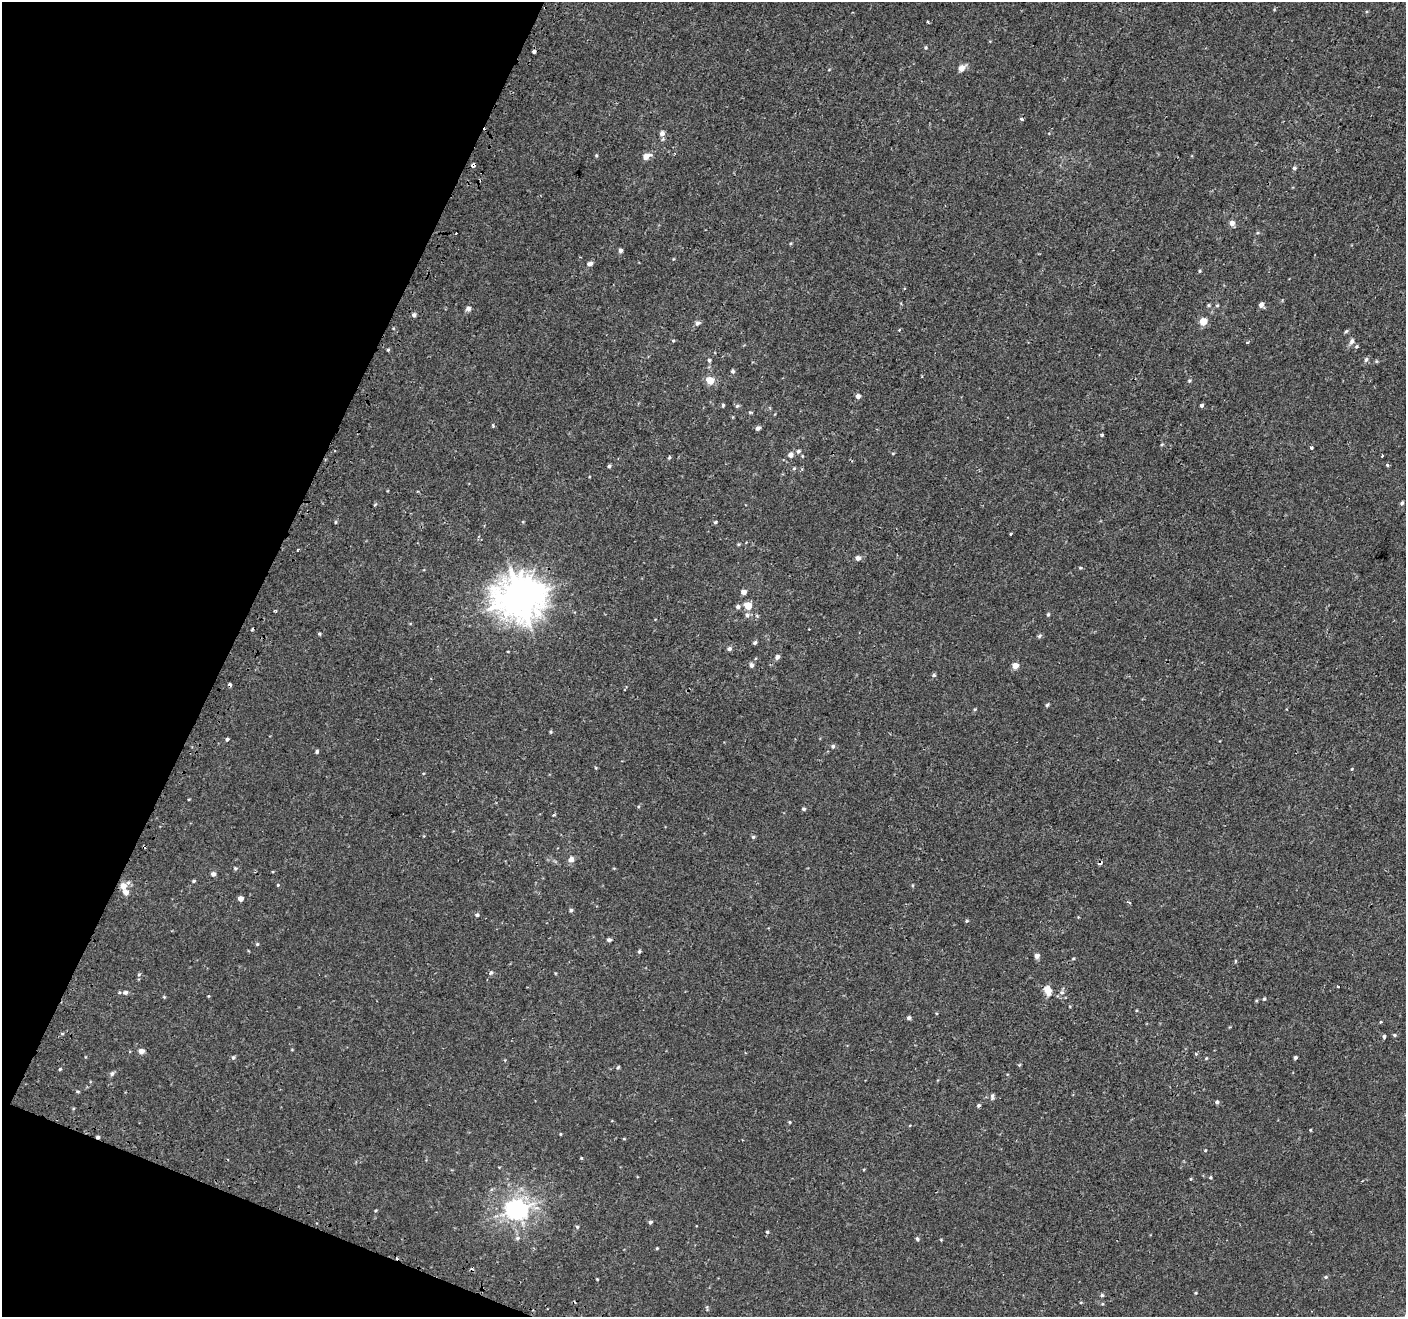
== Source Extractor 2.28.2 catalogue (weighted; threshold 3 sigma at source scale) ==
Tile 9 of 4 x 4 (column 1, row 3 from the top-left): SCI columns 46-1449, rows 1643-2957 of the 5715 x 5843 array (HDU 1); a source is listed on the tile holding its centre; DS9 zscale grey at full resolution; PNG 1408 x 1319 px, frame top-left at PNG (2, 2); no overlay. Shown black and unused: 20% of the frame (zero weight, under 2 of 3 exposures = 3% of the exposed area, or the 3 px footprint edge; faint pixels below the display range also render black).
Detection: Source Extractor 2.28.2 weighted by HDU 2 'WHT'; one run over the whole footprint, this tile lists its part. Background 1.28e-04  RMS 0.0031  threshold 0.0139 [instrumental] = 3 sigma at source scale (4.5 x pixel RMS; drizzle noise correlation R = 1.50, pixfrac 1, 0.0396/0.0396 arcsec/px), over >= 5 px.
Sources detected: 170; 8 cosmic-ray / hot-pixel residue — not listed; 1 inside a brighter listed object's ellipse — not listed separately; the other 161 listed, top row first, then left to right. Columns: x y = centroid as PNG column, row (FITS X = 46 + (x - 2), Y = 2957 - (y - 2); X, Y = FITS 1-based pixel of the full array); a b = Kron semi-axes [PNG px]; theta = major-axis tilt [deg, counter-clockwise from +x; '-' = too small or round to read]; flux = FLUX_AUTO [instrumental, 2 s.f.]
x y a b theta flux
926 47 5 5 - 0.4
534 51 4 3 - 1.4
962 68 7 5 42 2.8
829 70 5 3 - 0.23
1022 119 3 3 - 0.89
662 133 6 6 - 1.5
596 155 5 4 - 0.37
646 156 8 5 26 2.7
473 165 4 3 - 2.2
1294 168 6 5 - 0.6
1232 223 5 5 - 1.9
620 250 5 4 - 0.9
673 259 5 3 - 0.24
590 263 8 5 4 0.97
1200 271 5 4 - 0.31
1209 305 5 4 - 0.37
1217 305 5 4 - 0.35
1261 305 5 4 - 1.6
468 308 5 5 - 1.2
414 315 4 4 - 0.99
1203 322 5 5 - 5.9
698 323 7 7 - 0.96
899 330 3 3 - 0.4
1346 331 6 4 52 0.44
673 341 5 4 - 0.35
1352 341 10 6 65 1
1247 343 4 3 - 0.43
1356 346 6 5 - 0.44
388 350 4 4 - 0.34
1366 359 6 5 - 0.75
709 360 5 4 - 0.56
1376 361 5 4 - 0.34
733 371 5 5 - 0.64
710 380 5 5 - 6.2
1189 380 5 5 - 0.47
858 396 5 5 - 1.3
723 405 4 3 - 0.43
737 406 6 5 - 0.52
1201 406 4 3 - 1
750 412 5 4 - 0.37
493 426 5 3 - 0.4
758 428 5 4 - 0.92
1102 435 4 3 - 0.48
1162 444 4 4 - 0.34
1311 448 3 3 - 0.97
798 451 6 5 - 0.79
893 453 5 3 - 0.24
790 455 5 5 - 1.5
1382 455 3 3 - 1.1
669 457 5 3 - 0.39
1387 465 3 3 - 0.66
609 466 4 4 - 0.56
794 468 5 5 - 0.39
1402 503 5 4 - 0.54
375 505 7 2 44 0.28
336 522 5 4 - 0.34
523 522 5 3 - 0.25
715 522 5 4 - 0.43
1011 534 3 2 - 0.3
738 544 5 4 - 0.3
298 550 3 3 - 0.39
858 558 5 4 - 1.6
1081 568 4 4 - 0.32
743 592 4 4 - 2.1
520 598 16 14 -1 680
748 606 7 6 - 4.7
738 607 6 5 - 0.84
275 611 4 3 - 0.35
1048 614 5 4 - 0.46
747 615 7 6 - 0.97
809 629 3 2 - 0.25
319 634 4 4 - 0.39
1039 636 7 4 41 0.55
755 642 5 4 - 0.59
729 649 5 5 - 0.82
777 657 5 4 - 1.2
751 665 5 5 - 0.98
1015 666 5 5 - 3.3
934 675 5 4 - 0.5
1047 705 5 4 - 0.48
975 709 4 4 - 0.33
551 732 4 4 - 0.36
227 739 4 3 - 0.57
833 746 5 5 - 0.72
317 751 4 4 - 0.52
596 768 4 3 - 0.27
1352 769 5 3 - 0.26
189 799 4 2 - 0.21
804 809 5 4 - 0.52
424 836 5 3 - 0.24
753 837 5 4 - 0.47
571 859 8 7 - 1.4
1100 863 5 4 - 0.8
235 868 6 5 - 0.51
213 874 5 5 - 1.1
194 881 5 4 - 0.4
278 885 4 4 - 0.29
912 885 5 3 - 0.27
123 886 11 7 36 2.6
240 899 4 4 - 2
1129 902 4 3 - 0.37
571 910 5 4 - 0.56
477 915 5 4 - 0.57
967 921 5 4 - 0.39
609 940 5 4 - 0.72
257 944 4 4 - 0.37
639 951 5 4 - 0.49
1037 956 5 4 - 1.7
1073 958 5 3 - 0.31
1235 961 5 3 - 0.29
491 973 6 5 - 0.63
139 974 6 5 - 0.43
1338 986 3 3 - 1.2
1048 990 8 6 -74 4.5
125 992 7 5 17 0.81
1062 992 6 6 - 0.84
208 996 4 3 - 0.24
164 997 5 4 - 0.32
1264 999 4 4 - 0.44
1256 1000 4 4 - 0.3
909 1018 5 4 - 0.74
62 1034 5 3 - 0.34
1394 1035 5 4 - 0.42
1384 1036 4 4 - 0.61
141 1051 5 5 - 2
233 1057 5 5 - 0.6
1295 1057 4 3 - 0.61
1206 1058 4 3 - 0.29
1019 1065 5 4 - 0.29
618 1067 5 4 - 0.44
60 1069 4 4 - 0.33
112 1073 7 5 31 0.72
77 1091 6 4 -7 0.35
992 1096 9 4 82 0.73
1217 1102 4 4 - 0.68
979 1105 4 4 - 0.58
790 1122 4 4 - 0.33
1310 1130 3 3 - 0.28
560 1134 4 3 - 0.26
98 1137 4 3 - 0.58
624 1139 5 3 - 0.24
1205 1150 4 3 - 0.25
581 1158 4 3 - 0.29
864 1169 4 3 - 0.27
1210 1177 4 4 - 0.41
517 1209 8 7 - 190
376 1210 5 3 - 0.26
650 1222 4 4 - 0.67
577 1227 5 4 - 0.49
767 1232 4 4 - 0.41
517 1238 7 5 27 0.64
917 1239 5 4 - 0.53
941 1240 4 4 - 0.26
657 1248 3 3 - 0.29
1326 1277 6 5 - 0.46
597 1279 3 2 - 0.24
1196 1293 4 4 - 0.31
1102 1295 5 5 - 0.54
1081 1302 5 3 - 0.27
1102 1304 4 4 - 0.31
707 1308 10 3 -81 0.39
Overlapping masked pixels (flux is a lower limit): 4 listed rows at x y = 473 165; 520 598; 1100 863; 98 1137